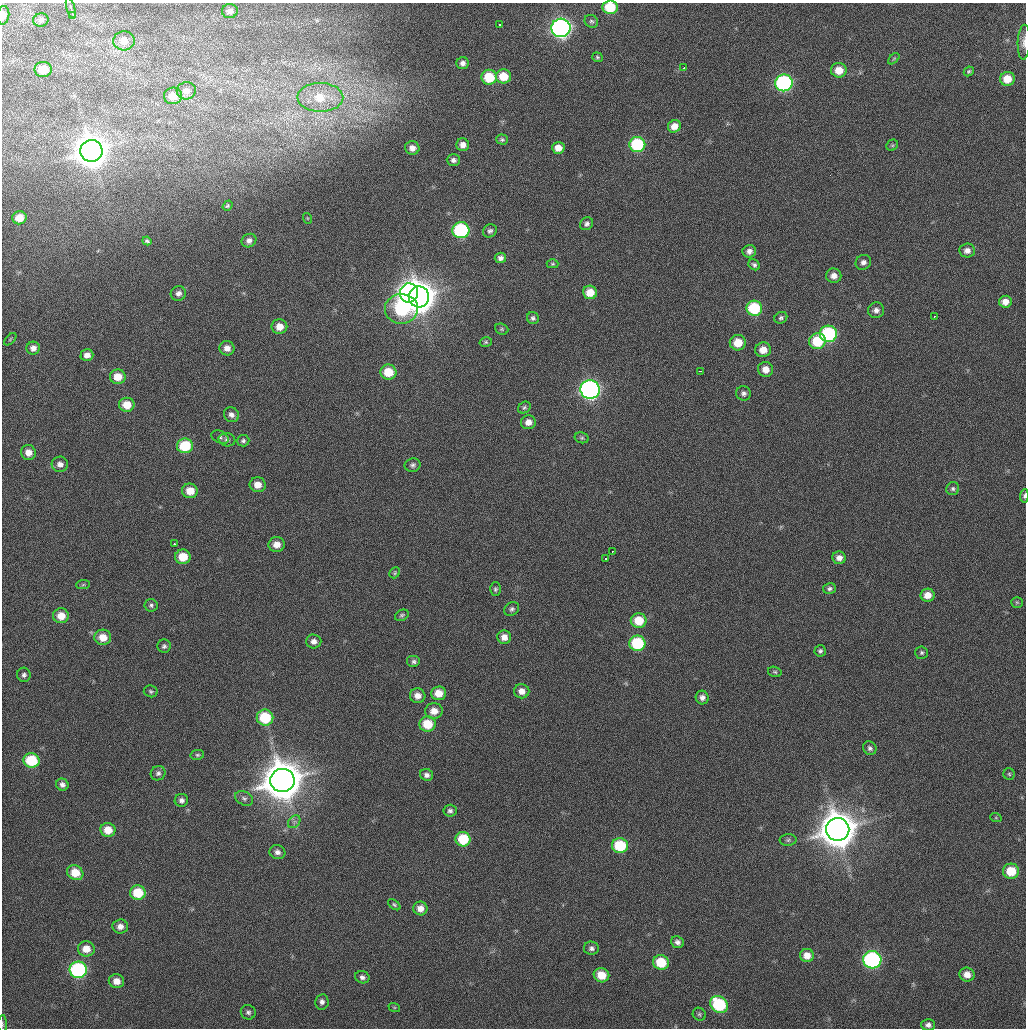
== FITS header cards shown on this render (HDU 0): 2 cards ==
NAXIS1  =                 1024 / Comment
NAXIS2  =                 1026 / Comment

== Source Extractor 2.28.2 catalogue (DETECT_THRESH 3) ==
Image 1024 x 1026 px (HDU 0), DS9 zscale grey, 1 PNG px = 1 image px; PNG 1028 x 1030 px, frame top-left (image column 1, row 1026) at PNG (2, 3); each listed source drawn as its Kron ellipse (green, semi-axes under 4 px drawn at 4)
Background 24.9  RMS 4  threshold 12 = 3 sigma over >= 5 px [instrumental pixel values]
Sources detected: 171; all 171 listed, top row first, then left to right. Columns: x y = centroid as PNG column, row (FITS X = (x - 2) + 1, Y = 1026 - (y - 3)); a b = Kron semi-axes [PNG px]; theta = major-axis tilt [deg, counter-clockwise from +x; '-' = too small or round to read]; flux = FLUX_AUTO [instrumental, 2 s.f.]
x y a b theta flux
610 7 7 7 - 1.0e+04
71 8 10 3 -74 1.1e+04
230 11 8 7 - 1.3e+03
3 15 9 6 83 1.7e+03
73 16 3 2 - 2.4e+03
41 20 8 6 13 1.1e+03
591 21 7 6 - 6.0e+02
500 25 3 2 - 1.2e+03
561 28 9 9 - 1.1e+05
124 41 11 9 5 2.8e+03
1024 42 17 6 88 1.6e+03
597 57 5 5 - 4.2e+02
894 59 7 4 44 3.5e+02
463 63 6 6 - 1.2e+03
684 68 3 3 - 3.2e+03
43 69 8 7 - 5.9e+03
839 70 8 7 - 3.7e+03
969 71 5 4 - 4.4e+02
503 76 7 7 - 5.4e+03
489 77 7 7 - 8.8e+03
1007 79 7 7 - 4.2e+03
784 83 9 8 - 4.4e+04
186 91 9 8 - 2.3e+03
173 96 9 8 - 3.4e+03
320 97 23 14 0 9.3e+03
674 126 7 6 - 2.4e+03
502 140 6 5 - 5.3e+02
463 145 6 6 - 1.6e+03
637 145 8 7 - 2.1e+04
892 145 6 5 - 4.5e+02
412 148 7 6 - 1.8e+03
558 148 6 6 - 2.4e+03
91 151 11 11 - 6.2e+05
453 160 7 6 - 9.1e+02
227 206 5 4 - 3.7e+02
19 218 7 6 - 3.7e+03
307 218 5 3 - 2.5e+02
587 224 7 6 - 8.1e+02
461 230 8 8 - 3.2e+04
490 231 7 6 - 7.6e+02
147 241 4 3 - 4.9e+02
249 241 7 6 - 1.3e+03
749 251 7 6 - 1.2e+03
967 251 8 7 - 1.4e+03
500 258 5 5 - 1.0e+03
863 262 8 7 - 1.2e+03
553 264 6 4 0 3.9e+02
754 265 6 5 - 6.5e+02
834 276 7 7 - 1.8e+03
590 292 7 7 - 4.0e+03
178 293 8 7 - 1.2e+03
409 293 9 9 - 1.4e+05
419 297 10 10 - 5.2e+05
1005 302 6 6 - 2.2e+03
754 308 8 7 - 1.5e+04
401 309 16 15 - 3.0e+04
876 310 8 7 - 1.3e+03
934 316 3 3 - 2.6e+03
533 318 6 6 - 6.8e+02
781 318 7 5 32 6.5e+02
279 327 8 7 - 2.7e+03
502 329 7 5 -21 4.6e+02
828 334 8 8 - 3.2e+04
10 339 7 3 45 2.3e+02
817 341 8 8 - 1.1e+04
486 342 6 5 - 4.3e+02
738 343 8 8 - 5.1e+03
33 348 6 6 - 1.5e+03
227 348 7 7 - 1.9e+03
763 350 8 7 - 3.1e+03
87 355 6 6 - 1.7e+03
766 369 8 7 - 2.6e+03
701 371 3 2 - 7.3e+03
388 372 8 7 - 6.4e+03
118 377 8 7 - 4.1e+03
590 390 9 9 - 1.0e+05
743 393 7 7 - 9.7e+02
127 405 8 7 - 4.3e+03
524 407 7 5 37 5.2e+02
231 415 8 7 - 1.2e+03
528 422 7 7 - 2.1e+03
220 437 9 6 -24 7.3e+02
582 438 7 5 -13 5.2e+02
227 440 8 6 -12 8.4e+02
243 441 6 5 - 6.5e+02
185 446 8 7 - 1.2e+04
28 452 7 7 - 2.4e+03
60 464 8 7 - 1.4e+03
413 465 8 6 10 7.5e+02
258 485 8 7 - 2.9e+03
953 489 7 6 - 6.5e+02
190 491 8 7 - 4.1e+03
1024 496 7 3 83 5.2e+02
174 544 3 2 - 2.2e+03
277 544 8 7 - 2.5e+03
612 552 3 2 - 2.3e+03
183 557 8 7 - 5.6e+03
605 558 3 3 - 1.2e+03
839 558 7 6 - 1.6e+03
395 573 6 5 - 4.0e+02
83 585 7 4 2 4.6e+02
495 589 7 5 89 5.0e+02
830 589 6 5 - 6.6e+02
928 595 7 6 - 2.5e+03
1017 602 6 5 - 3.2e+02
151 605 6 6 - 6.9e+02
512 609 8 6 34 7.2e+02
402 615 7 5 27 5.3e+02
61 616 8 7 - 3.8e+03
639 621 8 7 - 6.5e+03
103 637 8 7 - 3.8e+03
504 637 7 6 - 2.1e+03
314 641 7 7 - 1.5e+03
637 643 8 7 - 1.8e+04
164 646 6 6 - 7.2e+02
820 651 6 5 - 5.5e+02
922 653 6 6 - 5.2e+02
414 662 7 6 - 7.5e+02
775 672 7 5 -16 4.5e+02
24 675 7 6 - 8.3e+02
151 691 7 6 - 5.3e+02
522 691 7 7 - 2.0e+03
438 693 7 7 - 4.0e+03
418 696 8 7 - 2.2e+03
702 698 7 6 - 1.2e+03
434 711 9 8 - 2.7e+03
265 718 8 8 - 1.3e+04
428 724 8 7 - 7.5e+03
870 748 7 6 - 7.3e+02
197 755 7 5 13 4.9e+02
31 760 8 7 - 1.3e+04
158 773 7 7 - 8.7e+02
1009 774 6 5 - 4.7e+02
427 775 7 6 - 1.1e+03
282 780 12 11 - 1.0e+06
62 785 6 6 - 1.1e+03
244 798 9 6 -28 9.8e+02
181 800 7 6 - 1.1e+03
450 811 6 6 - 7.5e+02
996 818 6 3 -19 2.9e+02
294 822 7 5 45 7.3e+02
838 829 12 11 - 8.1e+05
108 830 7 7 - 4.1e+03
463 839 7 7 - 9.6e+03
788 840 8 6 2 6.1e+02
620 846 8 7 - 1.3e+04
277 852 8 7 - 1.3e+03
1011 871 8 7 - 7.0e+03
75 873 8 7 - 5.3e+03
138 893 7 7 - 8.7e+03
394 905 7 4 -38 4.7e+02
420 908 7 7 - 2.2e+03
120 926 7 7 - 1.7e+03
677 942 7 5 -20 1.1e+03
591 948 7 6 - 8.8e+02
86 949 8 7 - 3.6e+03
807 955 7 6 - 2.5e+03
872 960 9 8 - 5.4e+04
661 962 8 7 - 8.4e+03
78 970 9 8 - 4.1e+04
601 975 8 7 - 5.0e+03
967 975 7 7 - 2.3e+03
362 977 7 6 - 9.3e+02
116 981 7 7 - 2.5e+03
322 1002 8 6 81 1.1e+03
719 1005 9 8 - 2.0e+04
394 1007 6 4 -18 3.3e+02
248 1012 7 7 - 8.2e+02
699 1014 7 6 - 5.3e+02
2 1024 9 3 -89 4.0e+02
928 1025 7 6 - 1.1e+03
At the frame edge (FLAGS 8, measured only in part): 5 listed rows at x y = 610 7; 3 15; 1024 42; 1024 496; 2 1024